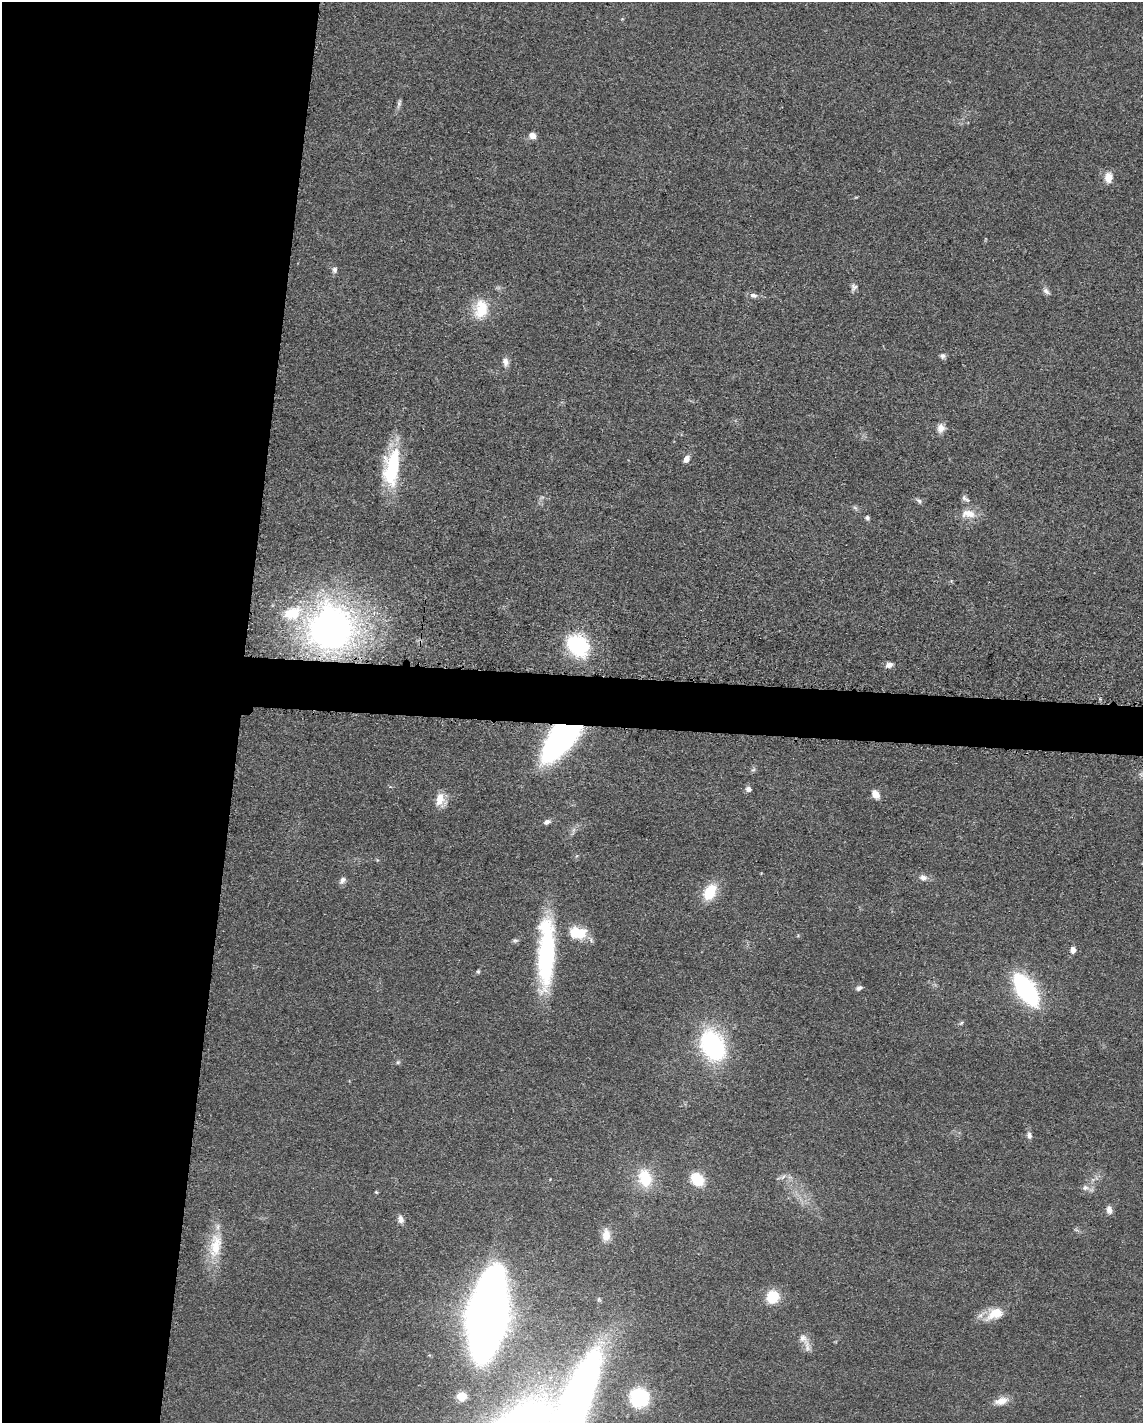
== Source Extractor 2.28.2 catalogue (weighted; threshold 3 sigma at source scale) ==
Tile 5 of 4 x 3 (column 1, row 2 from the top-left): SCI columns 14-1154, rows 1650-3070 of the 4591 x 4659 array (HDU 1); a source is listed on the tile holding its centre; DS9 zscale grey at full resolution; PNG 1145 x 1425 px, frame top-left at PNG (2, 2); no overlay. Shown black and unused: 24% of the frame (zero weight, under 3 of 5 exposures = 4% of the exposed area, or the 3 px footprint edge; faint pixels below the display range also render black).
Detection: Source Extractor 2.28.2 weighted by HDU 2 'WHT'; one run over the whole footprint, this tile lists its part. Background 0.0483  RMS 0.0056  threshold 0.0254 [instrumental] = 3 sigma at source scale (4.5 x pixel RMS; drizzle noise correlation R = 1.50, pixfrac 1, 0.05/0.05 arcsec/px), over >= 5 px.
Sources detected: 60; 2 inside a brighter object's white glare — not listed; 1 inside a brighter listed object's ellipse — not listed separately; the other 57 listed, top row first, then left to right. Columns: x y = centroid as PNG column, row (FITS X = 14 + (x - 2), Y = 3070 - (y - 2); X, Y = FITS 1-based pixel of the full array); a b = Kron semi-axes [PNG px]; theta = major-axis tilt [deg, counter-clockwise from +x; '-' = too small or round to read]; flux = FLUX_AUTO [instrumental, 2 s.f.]
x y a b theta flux
399 103 10 5 69 1.5
532 136 8 7 - 3.4
1109 177 11 8 83 6.3
335 270 7 6 - 1.9
854 287 10 7 79 2
1046 291 11 6 -42 2
753 295 10 6 -16 2.3
481 309 22 15 79 16
943 356 7 6 - 1.7
505 362 12 8 -80 3.1
941 428 11 9 78 3.9
686 459 8 6 59 3.1
392 470 40 21 76 35
965 498 13 5 -40 1.9
919 501 8 5 -31 1.4
855 508 8 4 -37 1.1
969 514 20 11 -5 7.9
867 518 6 5 - 1.3
292 613 26 18 17 20
331 629 39 38 - 240
578 645 26 20 -38 43
889 665 8 6 14 2.7
562 737 36 17 51 190
753 770 7 4 19 0.92
748 789 7 6 - 2.1
876 794 10 7 -55 4.9
440 799 17 10 78 7.3
547 822 9 6 23 2.1
923 878 9 8 - 3
342 880 11 7 50 2.2
710 892 18 12 59 17
578 933 18 12 -8 18
515 940 9 4 7 1.1
1073 950 7 6 - 2.9
546 954 75 17 86 77
478 972 5 4 - 0.76
859 988 8 5 20 1.8
1026 990 26 12 -57 100
961 1023 7 4 44 0.9
712 1046 21 14 -61 110
398 1062 6 4 44 0.85
1029 1135 8 6 -78 1.9
645 1178 22 16 -77 18
697 1179 13 10 -44 17
1085 1188 9 7 2 2.6
376 1192 4 4 - 0.59
1109 1210 10 6 -78 2.9
401 1219 10 7 -74 2.8
606 1235 16 10 88 6.4
215 1246 36 16 81 18
772 1297 10 9 - 19
996 1313 10 6 26 20
487 1315 49 19 80 1300
807 1346 22 7 -80 4
461 1396 5 5 - 24
639 1398 19 19 - 30
1001 1401 18 9 15 5.7
Overlapping masked pixels (flux is a lower limit): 1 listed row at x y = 562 737